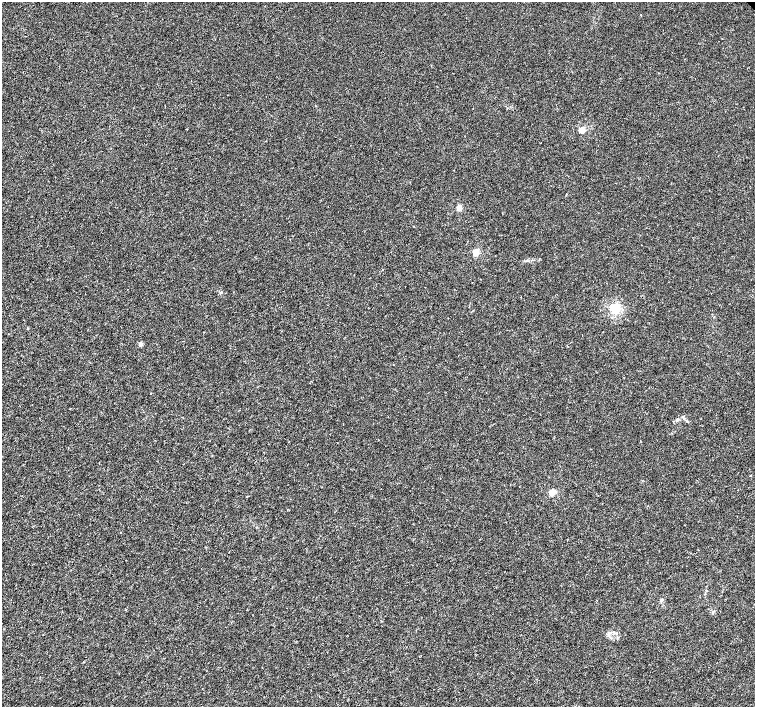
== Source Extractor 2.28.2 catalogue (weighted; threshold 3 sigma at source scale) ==
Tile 7 of 4 x 4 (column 3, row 2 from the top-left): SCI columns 3016-4521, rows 3041-4449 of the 6026 x 6016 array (HDU 1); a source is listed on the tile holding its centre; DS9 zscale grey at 2 x 2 block average (1 PNG px = mean of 2 x 2 image px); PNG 757 x 709 px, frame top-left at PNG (2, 2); no overlay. Shown black and unused: <1% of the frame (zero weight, under 3 of 4 exposures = <1% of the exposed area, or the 3 px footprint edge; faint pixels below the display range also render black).
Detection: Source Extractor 2.28.2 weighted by HDU 2 'WHT'; one run over the whole footprint, this tile lists its part. Background -4.64e-05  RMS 0.0017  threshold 0.00754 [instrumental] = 3 sigma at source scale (4.5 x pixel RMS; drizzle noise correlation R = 1.50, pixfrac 1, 0.0396/0.0396 arcsec/px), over >= 5 px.
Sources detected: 13; all 13 listed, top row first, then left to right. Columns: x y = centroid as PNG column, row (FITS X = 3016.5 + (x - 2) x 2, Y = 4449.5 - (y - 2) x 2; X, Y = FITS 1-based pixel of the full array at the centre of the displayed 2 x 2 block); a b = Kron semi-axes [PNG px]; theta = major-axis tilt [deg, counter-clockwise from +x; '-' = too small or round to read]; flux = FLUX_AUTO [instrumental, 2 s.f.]
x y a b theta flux
641 15 2 2 - 0.16
582 130 3 3 - 11
566 194 2 2 - 0.18
459 208 3 2 - 7.7
476 252 3 3 - 12
615 309 3 3 - 37
140 344 2 2 - 3.1
151 393 2 2 - 0.18
683 417 6 2 85 0.42
751 475 2 2 - 0.62
552 492 3 3 - 9.9
598 496 2 2 - 0.13
662 600 6 2 0 0.37
Diffuse or blended objects may show on this block-average render without a row.